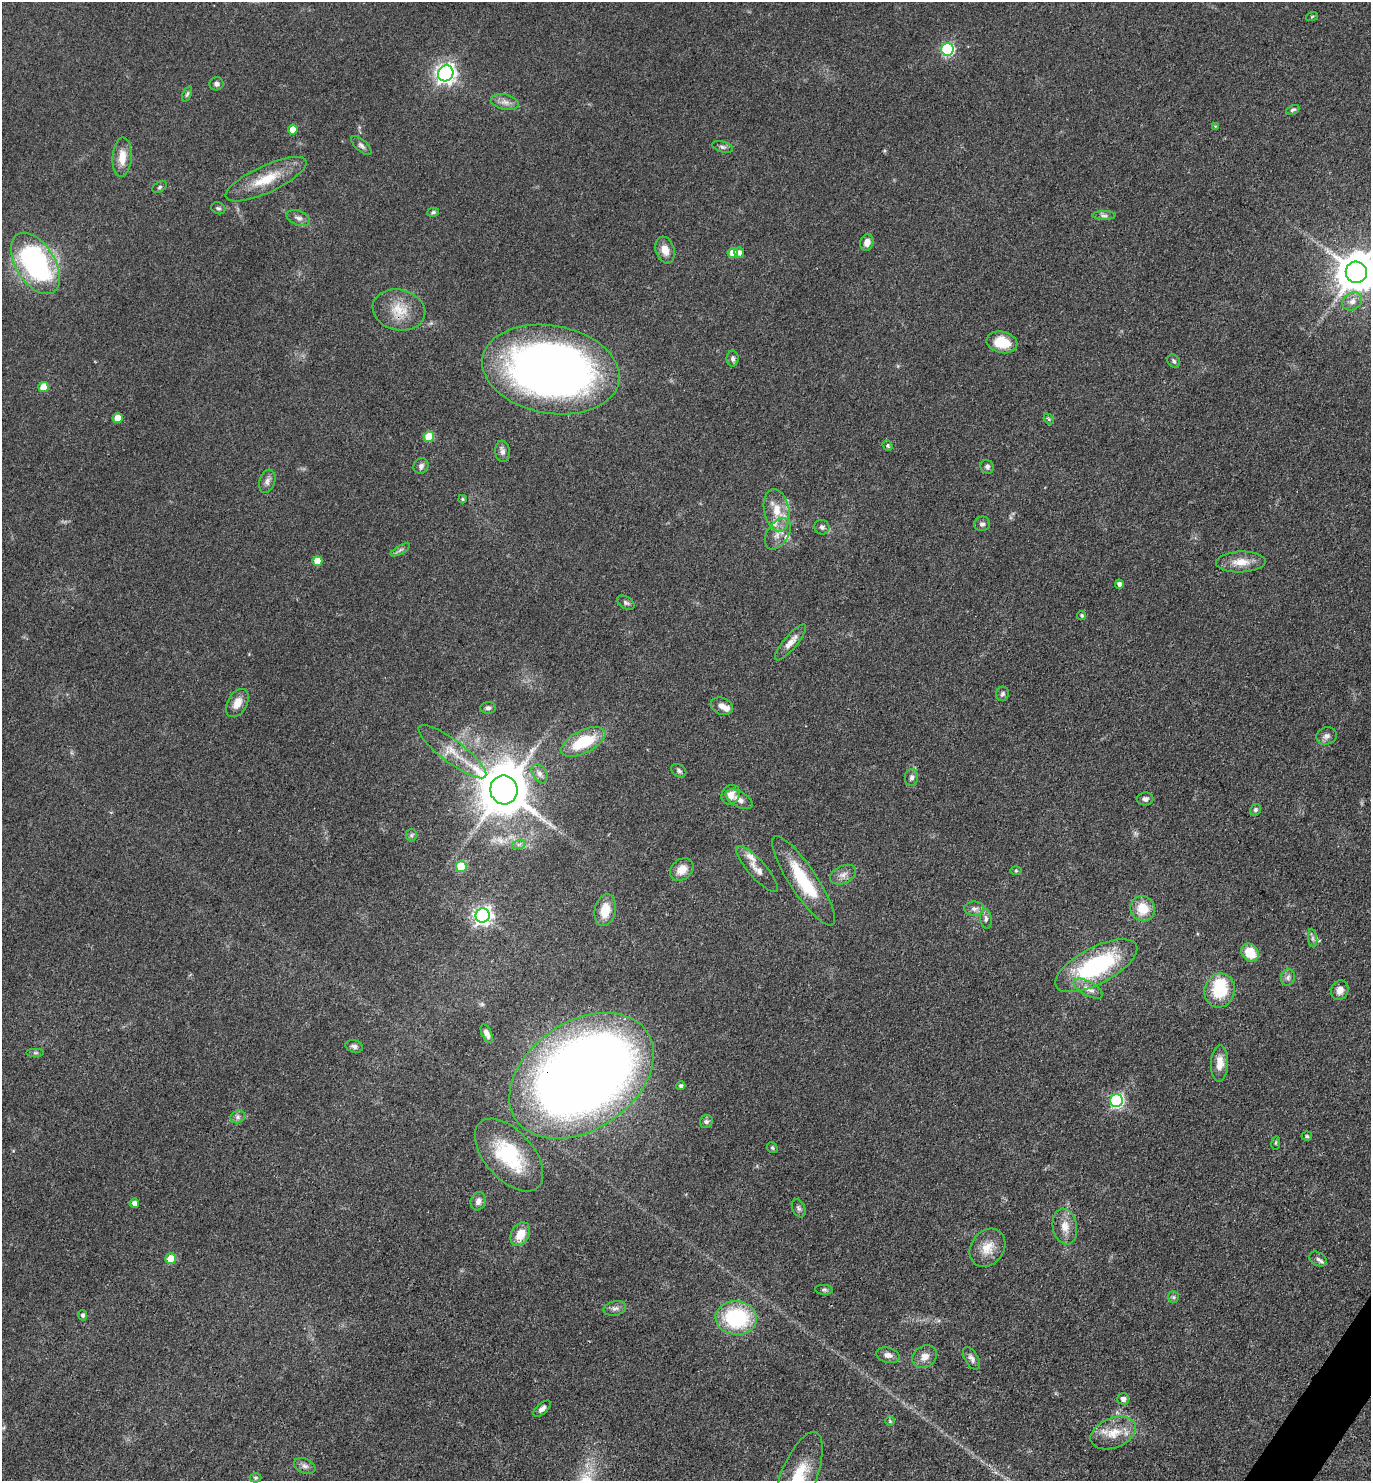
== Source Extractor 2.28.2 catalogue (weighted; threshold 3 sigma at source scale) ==
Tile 6 of 4 x 4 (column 2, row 2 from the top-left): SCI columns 1663-3031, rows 2959-4437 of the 5922 x 5917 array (HDU 1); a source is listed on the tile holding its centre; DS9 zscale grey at full resolution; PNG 1373 x 1483 px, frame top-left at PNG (2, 2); each listed source drawn as its Kron ellipse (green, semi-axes under 4 px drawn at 4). Shown black and unused: <1% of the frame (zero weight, under 3 of 4 exposures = <1% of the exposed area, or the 3 px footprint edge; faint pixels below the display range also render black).
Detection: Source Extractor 2.28.2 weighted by HDU 2 'WHT'; one run over the whole footprint, this tile lists its part. Background 0.071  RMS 0.0061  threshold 0.0277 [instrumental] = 3 sigma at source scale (4.5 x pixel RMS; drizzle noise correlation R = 1.50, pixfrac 1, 0.05/0.05 arcsec/px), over >= 5 px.
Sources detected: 129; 1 inside a brighter object's white glare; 1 long thin detection or spike segment (spike, bleed or trail) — neither listed nor drawn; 5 inside a brighter listed object's ellipse — not listed separately; the other 122 listed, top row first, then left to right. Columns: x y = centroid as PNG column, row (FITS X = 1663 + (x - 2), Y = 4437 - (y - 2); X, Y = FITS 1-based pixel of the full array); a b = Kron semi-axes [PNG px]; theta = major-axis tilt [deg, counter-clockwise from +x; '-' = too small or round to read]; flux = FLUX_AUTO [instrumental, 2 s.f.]
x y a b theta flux
1312 16 6 3 20 0.66
947 49 6 6 - 79
446 73 8 7 - 320
216 84 7 6 - 2
187 94 8 4 66 1
505 102 14 7 -12 3.9
1293 110 7 4 24 1.2
1215 126 3 3 - 0.46
293 129 5 5 - 9.2
361 145 12 5 -43 2.1
722 147 11 5 -17 1.7
122 157 19 9 87 8.8
266 179 44 13 25 20
159 187 7 5 28 1.2
218 208 7 5 -21 1.3
433 212 6 4 15 1
1104 216 11 4 -1 2
298 218 12 7 -21 2.8
867 242 8 6 73 4.3
665 250 14 9 -72 6.5
739 252 5 5 - 2.5
733 253 5 5 - 10
35 263 34 19 -58 120
1356 272 11 10 - 2000
1352 301 10 8 35 4
399 310 26 20 -14 16
1002 342 15 10 -12 15
733 359 8 6 -88 2
1174 361 7 5 -53 1.3
551 369 69 44 -10 440
44 387 5 5 - 14
118 418 5 5 - 9.2
1049 419 6 4 -48 0.77
429 437 5 5 - 19
888 446 5 4 - 1
502 451 11 7 -83 2.8
421 466 8 7 - 2.1
987 467 7 6 - 1.7
267 481 12 7 73 2.9
462 499 4 3 - 0.87
777 510 21 12 -79 12
982 524 8 7 - 2
822 527 8 7 - 2.1
778 534 17 10 57 5.9
400 550 11 3 29 1.5
317 561 5 5 - 8.5
1241 562 25 10 2 9.6
1119 584 4 4 - 2.1
626 603 9 6 -32 1.7
1081 615 4 4 - 0.99
791 642 23 6 50 5.6
1002 694 7 6 - 1.5
237 703 15 9 61 6.7
722 706 11 8 -21 3.4
488 708 8 6 6 1.6
1327 736 10 8 17 3
583 742 24 11 27 28
452 752 41 11 -37 15
679 771 8 6 -35 1.4
540 774 10 7 -58 2.8
912 777 8 6 82 2.1
504 790 14 13 - 2500
731 795 10 8 57 4.8
739 799 15 7 -29 4.6
1145 799 8 6 4 2.4
1256 810 6 5 - 1.6
411 835 6 5 - 1.1
519 844 7 4 19 1.6
461 866 5 5 - 25
757 869 30 8 -48 6.6
682 870 13 10 41 7.6
1016 871 6 4 0 0.73
843 875 14 9 26 4.1
803 881 53 13 -56 33
974 909 10 7 -1 3
1143 909 13 12 - 13
605 910 16 10 78 12
483 915 7 7 - 280
986 919 10 5 -84 2.2
1313 938 9 4 -82 1.7
1250 952 10 8 -51 16
1096 966 45 18 28 74
1288 978 8 7 - 2.2
1088 989 16 7 -29 4.6
1220 990 17 15 73 29
1340 990 10 8 67 4.3
487 1034 10 5 -65 2.8
354 1046 9 6 -14 2
35 1053 9 4 0 1.1
1219 1064 18 8 88 7.4
581 1076 79 54 34 940
681 1086 4 4 - 1.6
1117 1101 6 6 - 110
238 1117 8 6 22 2
706 1122 7 6 - 1.7
1307 1136 5 4 - 0.91
1276 1143 7 3 82 0.72
772 1148 6 5 - 1
509 1155 44 24 -48 48
478 1201 9 7 70 3.1
134 1203 5 5 - 3.4
799 1208 9 6 -67 1.8
1065 1226 18 12 -80 7.6
520 1234 12 9 62 11
987 1248 20 16 55 10
171 1259 5 5 - 14
1318 1259 9 6 -32 2.2
824 1290 9 5 -4 1.3
1173 1297 6 5 - 1.1
615 1308 11 7 13 2.5
83 1315 5 4 - 1.6
736 1318 21 17 -5 52
888 1355 12 7 -14 3.6
925 1357 13 10 36 5.4
972 1358 12 6 -59 2.5
1123 1399 6 5 - 2.8
542 1409 10 5 41 2.4
890 1421 5 5 - 0.76
1113 1433 24 15 22 13
305 1466 11 7 -23 2.7
256 1478 6 4 2 0.96
798 1478 49 18 68 31
Overlapping masked pixels (flux is a lower limit): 1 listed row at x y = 581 1076
Isophote crosses this tile's border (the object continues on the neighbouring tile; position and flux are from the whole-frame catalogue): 2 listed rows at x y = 1356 272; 798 1478